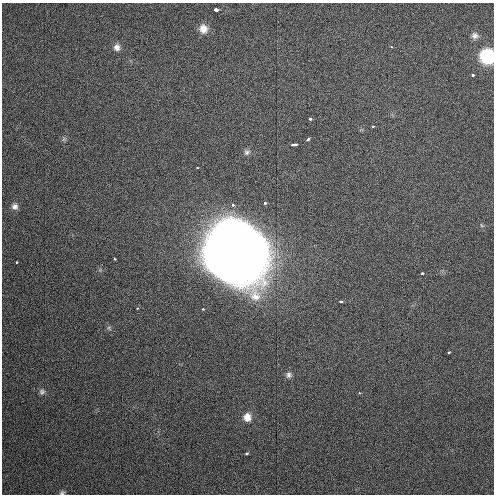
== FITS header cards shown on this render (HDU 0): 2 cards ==
NAXIS1  =                  492 / Axis length
NAXIS2  =                  492 / Axis length

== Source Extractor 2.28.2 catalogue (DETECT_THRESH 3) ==
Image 492 x 492 px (HDU 0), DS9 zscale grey, 1 PNG px = 1 image px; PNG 496 x 496 px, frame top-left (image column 1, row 492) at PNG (2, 3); no overlay
Background 43.2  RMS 6.7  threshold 20.1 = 3 sigma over >= 5 px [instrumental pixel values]
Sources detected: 32; all 32 listed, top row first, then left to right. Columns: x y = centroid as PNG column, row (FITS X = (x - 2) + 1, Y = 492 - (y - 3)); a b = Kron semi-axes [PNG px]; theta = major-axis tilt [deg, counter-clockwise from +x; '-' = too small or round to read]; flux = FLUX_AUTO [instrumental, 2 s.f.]
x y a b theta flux
215 9 4 3 - 5100
203 29 10 10 - 4400
475 36 9 9 - 2000
117 47 9 8 - 2400
391 47 3 3 - 570
487 56 10 9 - 40000
472 75 3 3 - 860
310 119 3 3 - 1500
373 126 3 3 - 940
64 139 6 5 - 810
308 139 5 3 - 660
294 145 5 3 - 1800
247 152 9 7 31 1500
197 168 3 2 - 530
265 203 3 3 - 1300
233 205 3 3 - 990
15 206 8 8 - 2000
482 225 7 4 -46 610
236 252 56 53 -56 550000
115 259 3 3 - 590
17 262 3 3 - 820
422 273 3 2 - 1100
341 301 3 3 - 1800
137 308 3 3 - 470
203 309 3 2 - 890
448 352 3 3 - 740
289 375 8 8 - 1600
42 392 8 7 - 1300
359 393 3 3 - 460
247 417 10 9 - 3900
246 454 3 3 - 1400
62 493 8 5 27 940
At the frame edge (FLAGS 8, measured only in part): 2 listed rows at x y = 487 56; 62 493